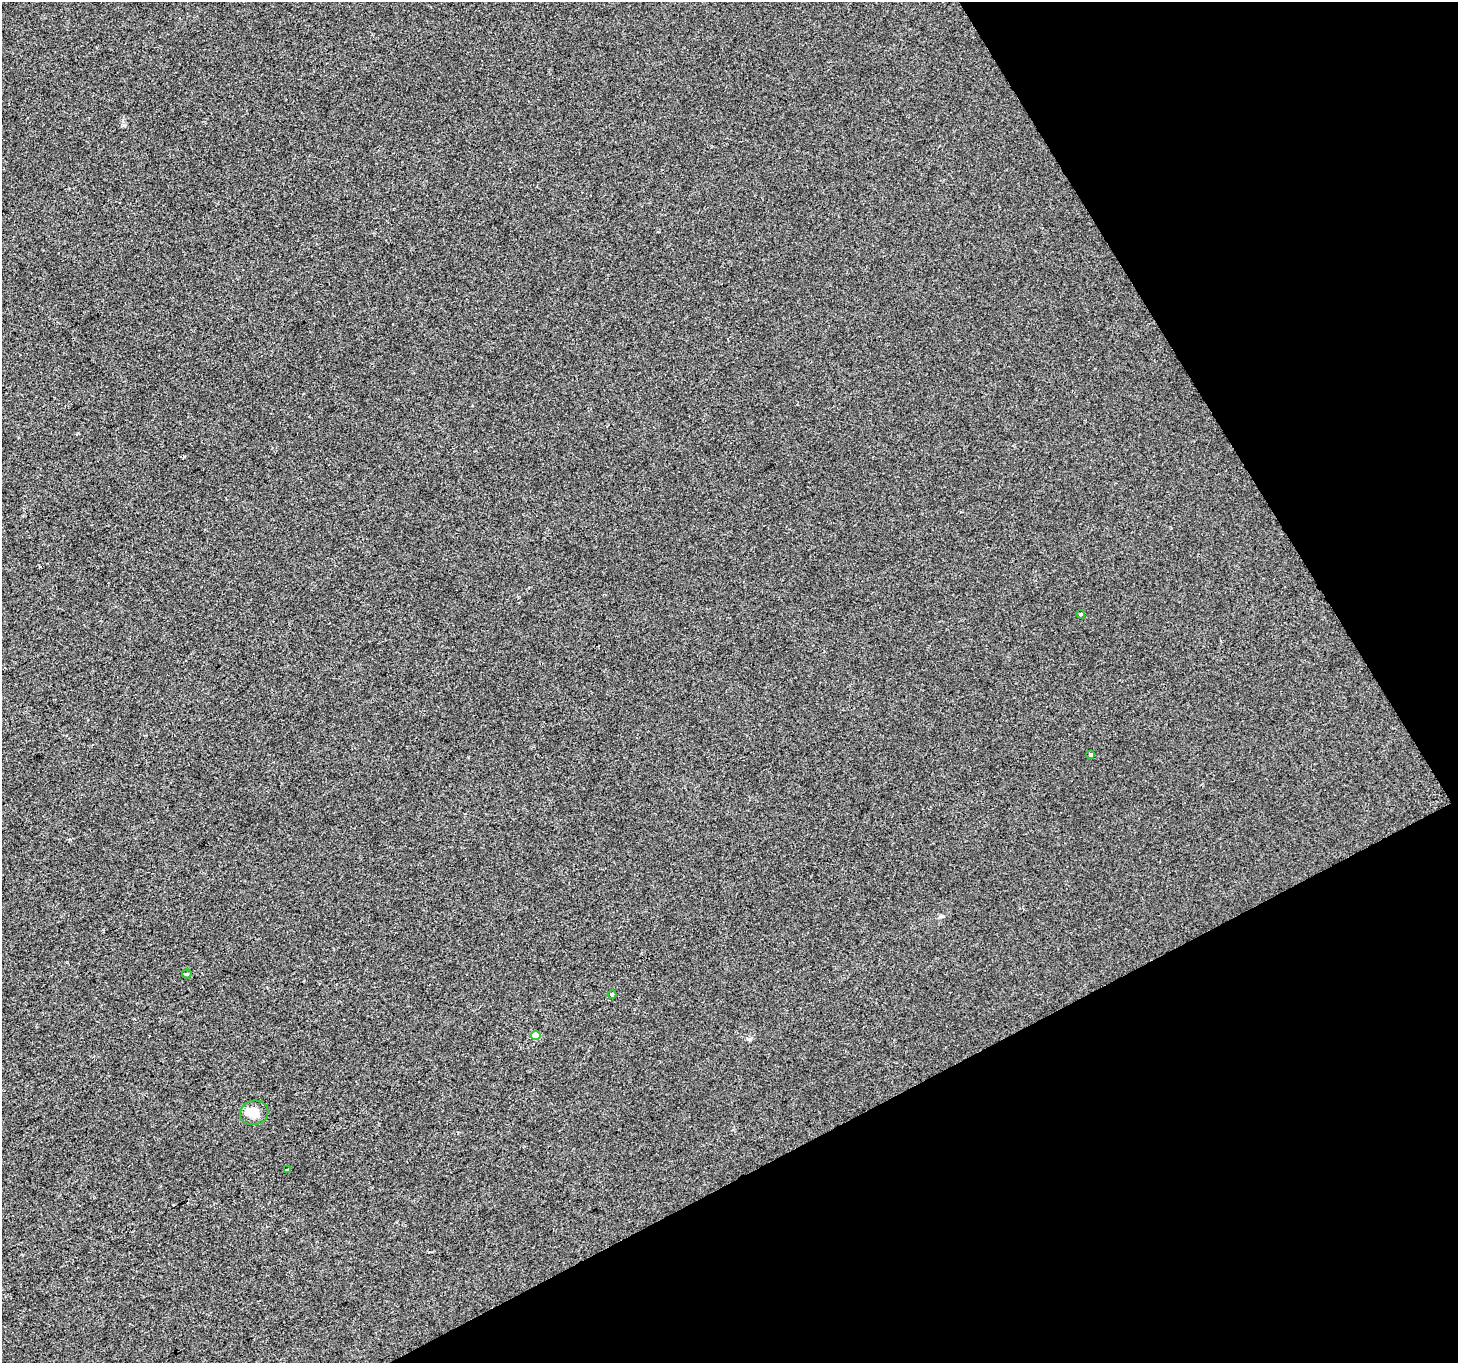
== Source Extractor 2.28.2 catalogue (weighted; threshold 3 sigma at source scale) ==
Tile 12 of 4 x 4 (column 4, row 3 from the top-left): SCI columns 4372-5827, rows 1531-2891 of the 5827 x 5722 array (HDU 1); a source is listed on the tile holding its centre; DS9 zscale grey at full resolution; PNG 1460 x 1365 px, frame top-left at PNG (2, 2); each listed source drawn as its Kron ellipse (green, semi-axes under 4 px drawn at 4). Shown black and unused: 25% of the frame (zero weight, under 2 of 3 exposures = <1% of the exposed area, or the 3 px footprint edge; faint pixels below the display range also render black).
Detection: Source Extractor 2.28.2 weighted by HDU 2 'WHT'; one run over the whole footprint, this tile lists its part. Background 0.00146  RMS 0.0056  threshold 0.0253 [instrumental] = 3 sigma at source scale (4.5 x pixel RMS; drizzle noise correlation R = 1.50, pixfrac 1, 0.0396/0.0396 arcsec/px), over >= 5 px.
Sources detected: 9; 1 inside a brighter object's white glare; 1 cosmic-ray / hot-pixel residue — neither listed nor drawn; the other 7 listed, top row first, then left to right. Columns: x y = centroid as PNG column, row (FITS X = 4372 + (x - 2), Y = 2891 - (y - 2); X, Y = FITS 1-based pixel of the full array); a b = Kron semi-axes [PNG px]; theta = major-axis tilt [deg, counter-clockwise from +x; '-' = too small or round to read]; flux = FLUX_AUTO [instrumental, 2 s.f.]
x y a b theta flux
1081 614 4 4 - 0.64
1090 754 3 3 - 1.7
187 974 5 4 - 0.67
612 995 4 3 - 1.8
536 1036 5 4 - 7.5
254 1113 14 12 12 7
287 1169 4 2 - 1.1